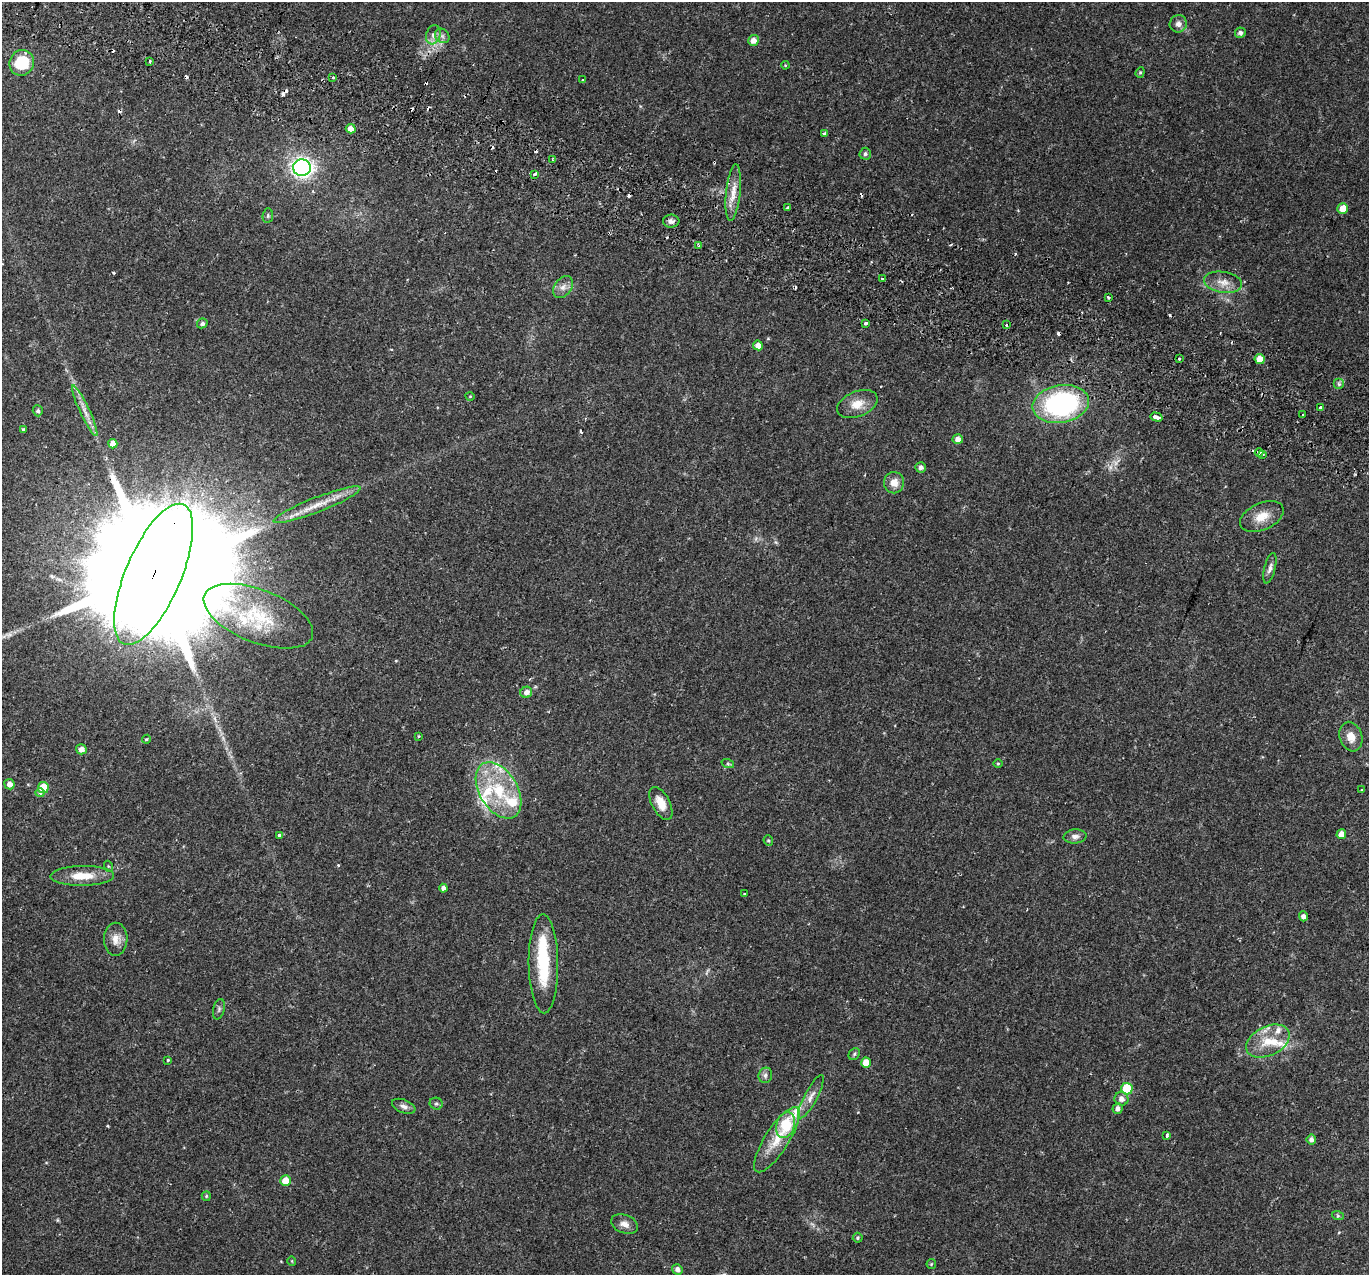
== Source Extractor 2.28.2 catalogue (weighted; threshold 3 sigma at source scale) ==
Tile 11 of 4 x 4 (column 3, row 3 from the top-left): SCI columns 2805-4171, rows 1570-2842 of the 5617 x 5745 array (HDU 1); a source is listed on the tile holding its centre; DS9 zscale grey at full resolution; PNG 1371 x 1277 px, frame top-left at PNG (2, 2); each listed source drawn as its Kron ellipse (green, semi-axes under 4 px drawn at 4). Shown black and unused: <1% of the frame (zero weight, under 2 of 3 exposures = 5% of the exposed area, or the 3 px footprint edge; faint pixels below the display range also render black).
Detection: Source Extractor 2.28.2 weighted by HDU 2 'WHT'; one run over the whole footprint, this tile lists its part. Background 0.0342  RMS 0.0038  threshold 0.0171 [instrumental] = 3 sigma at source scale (4.5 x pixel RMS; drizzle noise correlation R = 1.50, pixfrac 1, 0.0396/0.0396 arcsec/px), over >= 5 px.
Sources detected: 138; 2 too faint to see at this stretch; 1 inside a brighter object's white glare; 23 cosmic-ray / hot-pixel residue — neither listed nor drawn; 10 inside a brighter listed object's ellipse — not listed separately; the other 102 listed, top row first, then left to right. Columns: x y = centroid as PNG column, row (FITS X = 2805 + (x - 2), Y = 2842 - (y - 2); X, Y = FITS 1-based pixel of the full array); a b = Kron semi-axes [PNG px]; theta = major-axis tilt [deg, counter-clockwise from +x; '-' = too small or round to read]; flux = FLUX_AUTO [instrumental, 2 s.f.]
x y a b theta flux
1178 24 9 8 - 1.9
1240 33 5 5 - 1.2
433 35 10 7 72 2
442 36 8 6 -44 1.3
753 40 5 5 - 2.8
150 62 3 3 - 1.4
22 63 13 12 - 14
785 65 4 3 - 0.29
1140 72 5 4 - 0.48
333 78 3 3 - 1.5
583 79 3 3 - 0.99
351 129 5 4 - 2.8
824 134 3 3 - 2
865 154 6 5 - 0.92
553 160 4 3 - 0.58
302 168 9 8 - 120
535 174 3 3 - 1.7
733 192 28 7 84 4.8
787 207 4 3 - 0.51
1343 208 5 5 - 5
268 216 7 5 84 0.59
671 221 8 6 1 1.3
699 245 4 3 - 0.43
883 278 3 3 - 1.5
1223 282 19 10 -9 4.1
563 287 12 8 53 2.2
1108 297 3 3 - 1
202 323 5 4 - 0.9
866 323 3 3 - 0.97
1006 325 3 3 - 2.4
758 345 5 4 - 2.3
1179 359 3 3 - 0.68
1260 359 5 5 - 5.5
1339 384 5 5 - 0.76
470 396 4 3 - 0.28
857 404 21 12 22 5.3
1061 404 28 18 10 68
1321 408 4 4 - 1.5
38 411 5 5 - 0.64
85 411 28 5 -65 3.6
1302 415 3 3 - 1.9
1156 417 6 3 -16 6.1
23 429 3 3 - 0.4
958 439 5 5 - 2
113 444 4 4 - 2.2
1259 452 4 3 - 2.1
1263 454 4 3 - 0.89
921 467 5 5 - 1.2
894 483 10 10 - 3.4
317 505 46 7 21 7.7
1262 516 23 13 24 6.1
1270 568 15 5 76 1.6
154 574 76 27 67 34000
258 616 58 26 -21 27
526 692 6 5 - 2
418 736 3 3 - 0.46
1351 737 15 11 -72 4
147 739 4 3 - 0.56
81 749 5 5 - 2
728 764 6 4 -19 0.57
998 764 5 3 - 0.32
9 784 5 5 - 2.2
43 788 5 5 - 10
499 790 31 19 -59 20
1362 790 3 2 - 0.84
40 793 4 4 - 1.1
661 803 18 9 -62 5
1341 834 5 5 - 3.8
279 835 3 3 - 2.1
1075 836 11 7 4 1.6
768 841 5 4 - 0.52
108 866 5 3 - 0.34
82 876 32 10 1 7.5
443 888 4 4 - 1.4
744 894 3 2 - 0.49
1303 916 5 4 - 1.3
116 939 16 11 89 3.5
543 964 49 15 -89 20
219 1009 10 5 77 1
1268 1041 23 14 26 8.6
854 1054 6 5 - 0.63
168 1060 3 3 - 0.57
866 1063 5 5 - 5.4
765 1075 8 6 74 1.2
1127 1089 6 5 - 15
811 1097 24 6 62 3
1121 1099 7 6 - 1.9
436 1104 7 6 - 0.74
404 1106 12 6 -21 1.6
1118 1109 5 5 - 1.6
786 1125 13 9 71 13
1167 1135 4 3 - 1.1
1311 1139 5 4 - 1.3
777 1140 38 12 57 9.9
286 1181 5 5 - 5.8
206 1196 5 4 - 0.48
1338 1216 6 4 -18 0.51
624 1224 14 9 -20 2.5
858 1238 5 5 - 0.61
292 1261 5 3 - 0.3
931 1264 5 5 - 0.43
677 1269 5 5 - 1.5
Overlapping masked pixels (flux is a lower limit): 2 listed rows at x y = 1260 359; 154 574